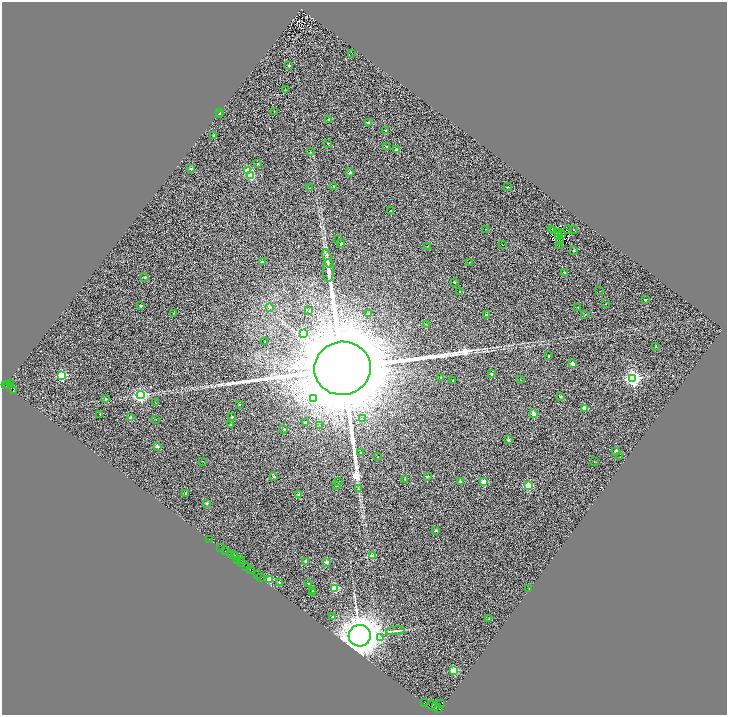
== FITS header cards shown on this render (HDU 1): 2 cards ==
NAXIS1  =                 1450
NAXIS2  =                 1425

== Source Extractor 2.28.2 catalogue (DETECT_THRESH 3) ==
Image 1450 x 1425 px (HDU 1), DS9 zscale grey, zoomed out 1/2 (1 PNG px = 2 x 2 image px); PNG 729 x 717 px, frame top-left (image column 2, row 1425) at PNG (2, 2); each listed source drawn as its Kron ellipse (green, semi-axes under 4 px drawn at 4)
Background 1.53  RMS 2.4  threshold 7.15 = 3 sigma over >= 5 px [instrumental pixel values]
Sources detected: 200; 54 cannot appear on this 1/2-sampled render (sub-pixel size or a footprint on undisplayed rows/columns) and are neither listed nor drawn; the other 146 listed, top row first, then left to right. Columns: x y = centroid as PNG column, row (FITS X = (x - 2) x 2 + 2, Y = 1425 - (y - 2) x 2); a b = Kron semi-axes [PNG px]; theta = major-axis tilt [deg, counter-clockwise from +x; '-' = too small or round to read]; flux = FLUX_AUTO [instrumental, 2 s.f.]
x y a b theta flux
352 53 2 1 - 1.7e+02
289 65 2 2 - 1.1e+03
285 89 2 1 - 5.1e+02
220 112 2 2 - 4.8e+02
274 112 2 2 - 1.7e+02
219 114 2 2 - 1.7e+03
329 120 2 2 - 1.8e+03
368 122 2 2 - 1.1e+03
385 130 2 2 - 4.1e+02
214 135 2 2 - 8.9e+02
328 143 2 2 - 4.3e+02
386 147 2 1 - 3.4e+02
397 150 2 2 - 4.0e+03
310 151 3 2 - 1.9e+02
258 164 2 2 - 1.3e+03
191 169 2 2 - 2.2e+03
248 171 3 2 - 1.2e+04
350 172 2 2 - 2.6e+03
251 175 3 3 - 2.1e+04
333 186 2 2 - 7.7e+02
508 187 2 2 - 6.9e+02
310 188 2 1 - 2.5e+02
390 210 2 2 - 1.7e+03
486 229 2 1 - 4.0e+02
567 229 2 1 - 3.6e+02
551 230 3 1 - 1.3e+02
553 230 2 1 - 1.2e+02
574 230 2 1 - 2.3e+02
558 233 3 1 - 1.7e+02
562 234 2 2 - 1.9e+02
559 235 2 1 - 2.1e+02
338 240 2 2 - 4.0e+02
560 241 4 2 - 1.9e+02
340 243 2 2 - 2.4e+03
503 245 2 1 - 1.1e+03
559 245 2 1 - 1.5e+02
427 246 2 2 - 3.3e+02
573 251 3 2 - 2.6e+02
327 259 10 3 -72 1.4e+03
262 261 2 2 - 9.8e+02
469 263 2 2 - 4.4e+02
329 270 11 5 -89 2.0e+03
564 273 2 2 - 1.1e+03
145 277 2 2 - 1.2e+03
454 282 2 2 - 1.0e+03
600 291 2 1 - 3.2e+02
460 292 2 2 - 3.3e+02
645 300 2 2 - 7.8e+02
605 304 2 1 - 6.2e+02
141 306 2 2 - 9.8e+02
270 307 2 2 - 1.6e+03
578 307 2 2 - 2.2e+02
309 311 3 2 - 5.2e+02
173 313 2 2 - 1.5e+02
369 313 2 2 - 1.2e+03
487 315 2 2 - 2.2e+03
585 315 2 2 - 4.1e+02
427 325 2 2 - 1.5e+02
303 334 3 3 - 1.9e+04
265 342 2 2 - 5.3e+02
655 347 2 1 - 1.2e+02
549 356 2 2 - 8.9e+02
572 363 2 2 - 2.7e+03
342 368 28 26 10 9.5e+06
491 374 2 2 - 1.2e+03
62 375 3 3 - 4.9e+04
440 377 2 2 - 2.8e+02
633 378 4 4 - 1.2e+05
452 380 2 1 - 2.3e+02
521 380 2 1 - 5.8e+02
10 383 4 1 - 5.5e+02
6 384 2 1 - 1.4e+03
8 385 3 1 - 1.3e+03
13 391 2 1 - 2.7e+02
141 395 4 4 - 7.8e+04
561 396 2 2 - 1.4e+03
314 398 3 2 - 1.2e+03
106 399 2 2 - 6.1e+02
156 403 2 1 - 1.8e+02
239 404 2 2 - 4.2e+02
585 408 2 2 - 6.7e+03
100 414 2 2 - 5.0e+02
533 414 2 2 - 6.5e+03
232 417 2 2 - 9.8e+02
131 418 2 2 - 6.5e+03
156 419 2 1 - 8.5e+02
362 419 2 2 - 2.5e+02
305 423 2 2 - 2.7e+03
230 424 2 2 - 3.8e+02
319 425 2 2 - 2.9e+02
284 429 2 2 - 5.7e+02
508 440 2 2 - 3.0e+03
157 446 2 2 - 3.1e+03
616 451 2 2 - 2.4e+03
361 453 2 2 - 8.6e+02
377 457 2 1 - 2.4e+02
620 457 2 2 - 4.1e+02
203 461 2 1 - 2.1e+02
594 462 2 2 - 2.5e+02
274 476 2 2 - 2.4e+03
427 476 3 2 - 3.7e+02
405 479 2 2 - 3.0e+02
460 481 2 2 - 2.1e+03
338 482 2 1 - 1.9e+02
484 482 2 2 - 1.1e+04
336 486 2 2 - 3.4e+02
528 486 3 3 - 2.5e+04
358 489 3 2 - 3.1e+02
186 493 2 2 - 7.9e+02
299 494 2 2 - 3.2e+03
206 503 2 2 - 2.0e+03
436 530 2 2 - 1.9e+03
210 539 2 1 - 3.8e+02
221 547 2 1 - 1.3e+03
225 551 2 1 - 1.6e+02
230 554 4 2 - 7.7e+03
235 556 2 1 - 4.5e+01
372 556 2 2 - 5.9e+03
240 559 3 2 - 4.4e+02
238 560 3 2 - 5.3e+02
306 561 2 2 - 3.3e+03
326 562 2 2 - 2.4e+03
241 563 2 2 - 5.7e+02
246 567 2 1 - 7.2e+02
250 569 2 2 - 2.5e+03
252 571 2 1 - 4.5e+03
257 575 3 1 - 2.1e+03
260 577 3 1 - 1.8e+01
270 580 3 3 - 1.6e+04
279 582 4 3 - 4.3e+02
308 584 2 2 - 9.5e+02
335 588 3 3 - 1.7e+04
529 589 2 1 - 1.1e+02
312 591 2 2 - 3.4e+02
312 592 2 1 - 2.4e+02
333 617 2 2 - 8.2e+02
489 619 2 2 - 7.3e+02
396 631 9 3 7 8.7e+02
360 636 11 10 - 9.7e+05
381 638 4 3 - 6.8e+02
454 670 3 3 - 1.9e+04
424 703 2 2 - 1.1e+03
440 704 2 2 - 9.2e+02
431 705 5 2 - 3.8e+02
436 706 3 2 - 3.4e+03
439 708 3 2 - 4.7e+03
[54 sub-pixel or undisplayed-footprint detections neither listed nor drawn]